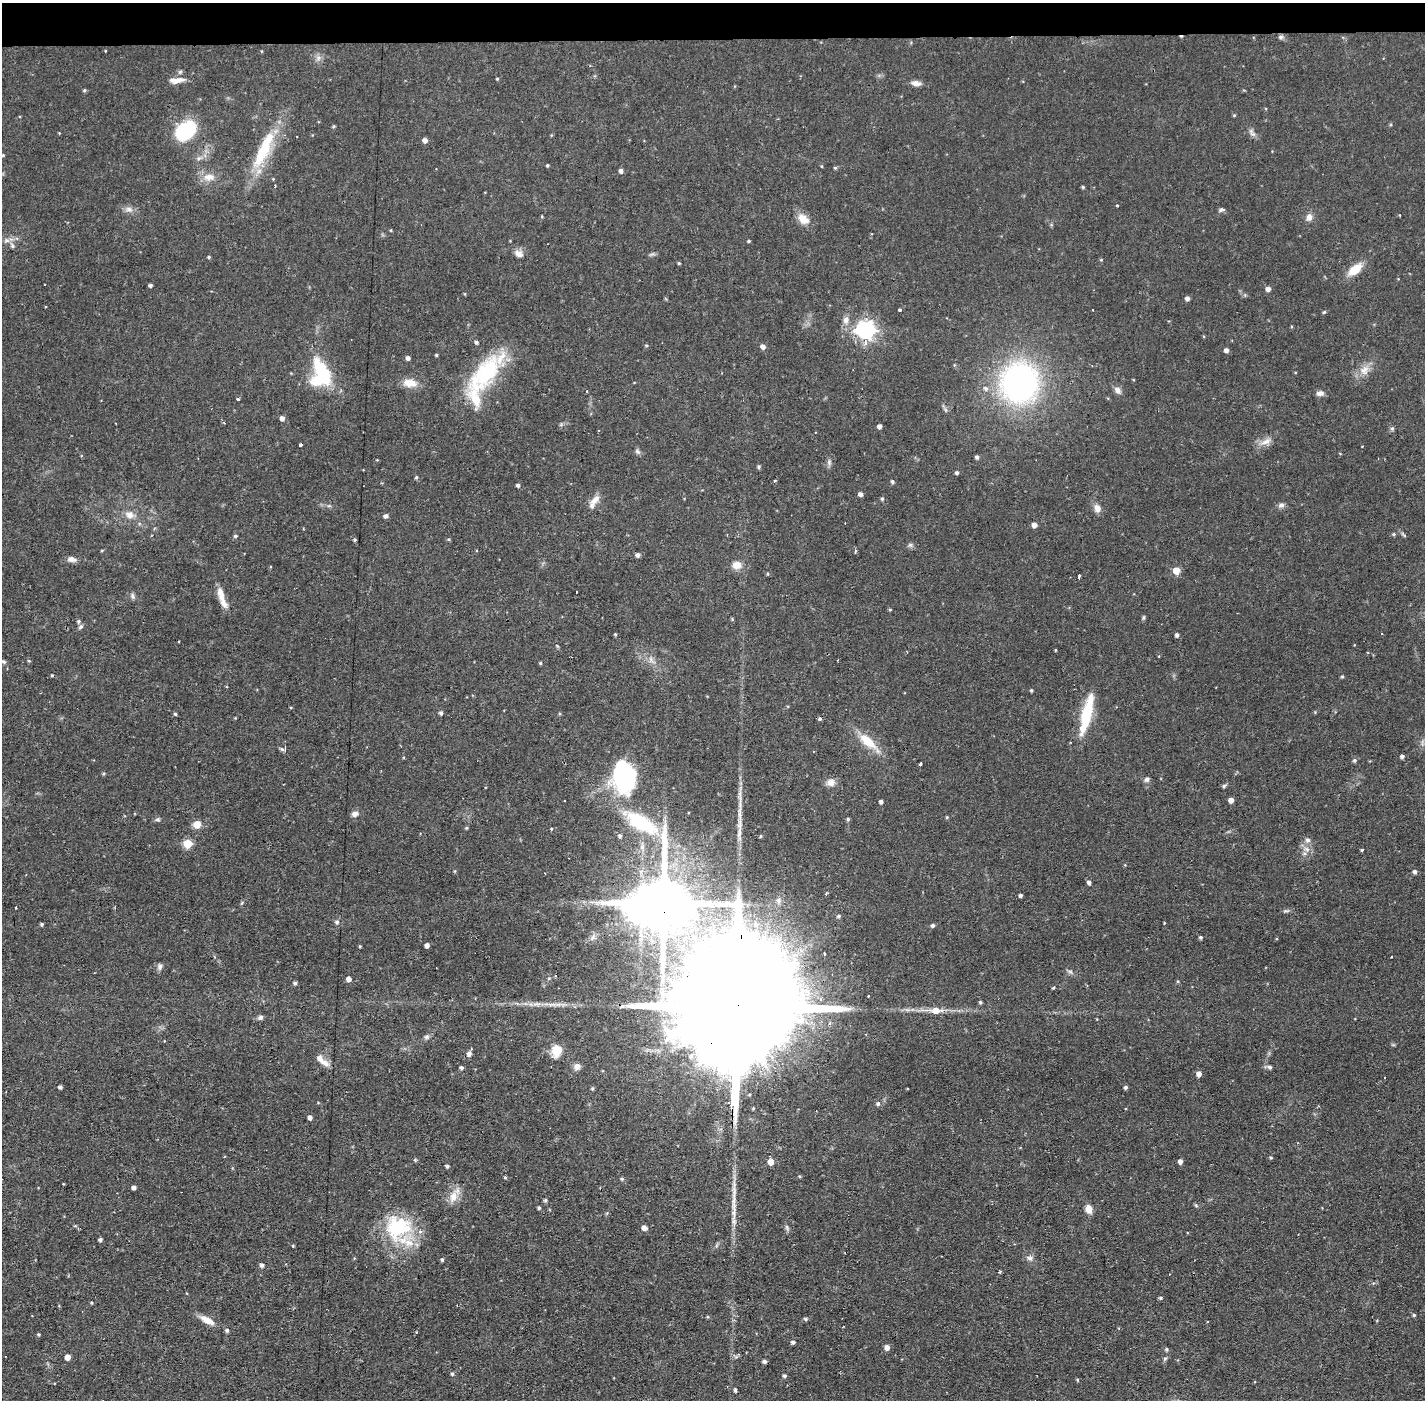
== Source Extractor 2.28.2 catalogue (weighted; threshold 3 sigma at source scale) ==
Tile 2 of 3 x 3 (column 2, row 1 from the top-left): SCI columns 1423-2845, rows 2848-4245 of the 4267 x 4298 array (HDU 1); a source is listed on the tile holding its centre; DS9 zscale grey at full resolution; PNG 1427 x 1402 px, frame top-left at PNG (2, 3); no overlay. Shown black and unused: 3% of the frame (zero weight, under 2 of 3 exposures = <1% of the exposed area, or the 3 px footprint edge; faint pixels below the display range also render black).
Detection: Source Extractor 2.28.2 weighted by HDU 2 'WHT'; one run over the whole footprint, this tile lists its part. Background 0.0566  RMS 0.006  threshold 0.027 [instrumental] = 3 sigma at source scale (4.5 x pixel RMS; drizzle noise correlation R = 1.50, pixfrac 1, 0.05/0.05 arcsec/px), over >= 5 px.
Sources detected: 234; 3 inside a brighter object's white glare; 11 cosmic-ray / hot-pixel residue — not listed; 8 inside a brighter listed object's ellipse — not listed separately; the other 212 listed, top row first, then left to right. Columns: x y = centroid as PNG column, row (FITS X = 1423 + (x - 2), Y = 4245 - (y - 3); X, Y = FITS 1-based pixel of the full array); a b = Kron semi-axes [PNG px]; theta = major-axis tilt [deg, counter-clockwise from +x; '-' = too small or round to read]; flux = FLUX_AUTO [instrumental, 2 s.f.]
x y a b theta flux
1281 37 7 5 1 1.4
318 58 7 6 - 2
497 79 4 3 - 0.54
177 80 23 7 7 5.1
916 83 11 6 -8 3.3
84 90 4 4 - 0.86
333 126 4 3 - 0.78
185 130 22 15 42 34
59 133 3 3 - 0.42
1252 133 14 6 -56 2.2
425 140 4 4 - 2.8
263 150 54 13 65 33
3 155 4 4 - 0.58
199 158 6 4 18 1.3
547 165 4 3 - 0.79
835 168 4 4 - 0.8
621 171 4 4 - 2.1
209 177 17 9 1 6.3
273 179 4 4 - 0.49
275 186 3 3 - 0.69
1083 187 4 4 - 0.76
1117 205 3 3 - 0.8
129 209 11 7 -7 2.8
1221 210 7 5 11 1.3
1309 217 9 7 65 3
803 219 17 11 -40 6.3
872 234 3 3 - 0.45
749 241 4 3 - 0.69
12 246 6 5 - 1.4
519 254 11 8 -31 3.3
209 257 4 3 - 0.8
1101 260 4 4 - 0.6
679 263 4 3 - 0.71
1355 269 14 8 39 13
150 285 4 3 - 1.5
1268 289 4 4 - 3
1187 298 4 4 - 2
899 310 3 3 - 2.6
1324 312 5 4 - 0.79
846 320 11 8 76 3.2
865 330 8 7 - 210
476 342 4 4 - 1.3
646 345 5 3 - 0.74
763 347 5 5 - 3.1
1226 350 4 4 - 2.2
436 355 3 3 - 0.83
408 358 4 4 - 2.1
1364 370 15 11 50 6.2
321 372 28 12 -63 36
485 373 57 23 52 56
410 383 17 10 -8 7.8
1019 383 33 32 - 170
986 388 7 6 - 1.9
1117 390 11 7 -50 2.6
1320 393 9 6 -1 2.4
238 399 3 3 - 1.4
282 418 4 4 - 2.8
879 426 4 4 - 2.6
1392 428 6 4 -18 0.86
1266 441 17 7 28 4.5
300 445 3 3 - 2.4
638 452 8 6 -56 1.5
977 457 4 4 - 1.5
829 462 8 6 72 1.6
759 467 4 4 - 0.99
957 473 4 4 - 1.4
416 477 4 3 - 0.8
775 480 3 3 - 1.2
892 482 5 4 - 1.2
518 485 4 4 - 1.3
860 494 4 4 - 2.6
882 499 5 4 - 0.98
595 500 17 8 45 4.9
1281 505 8 6 6 2
1097 508 11 8 -67 3.7
130 515 11 10 - 4.5
386 516 5 4 - 1.9
1034 525 4 4 - 3.8
1394 534 5 4 - 0.81
235 536 5 4 - 0.97
354 540 4 4 - 0.85
910 545 7 5 -44 1.3
102 550 5 3 - 0.51
638 555 4 4 - 1.9
72 559 11 7 -8 3
737 565 12 10 7 5.4
1176 571 5 5 - 8.9
767 574 5 3 - 0.62
1079 577 4 2 - 1.1
221 595 18 8 -75 6.8
132 596 7 5 -70 1.5
890 610 5 3 - 0.58
1143 618 7 4 83 0.84
732 619 4 4 - 0.61
80 627 7 6 - 1.3
615 634 4 3 - 0.69
1177 635 4 4 - 1.5
1055 650 4 3 - 0.48
651 660 10 6 -72 2.6
2 661 16 4 -8 2.2
29 661 4 4 - 0.59
540 663 4 4 - 0.74
52 675 4 3 - 0.61
1342 677 5 4 - 0.78
1031 690 4 3 - 0.82
441 713 5 4 - 1.4
175 714 4 4 - 0.88
1086 715 40 10 76 30
820 719 4 4 - 1.6
868 742 29 10 -42 15
282 749 8 4 -25 1.3
1402 756 4 4 - 1.7
1354 760 5 5 - 1.2
921 764 3 3 - 1.1
103 774 5 4 - 0.74
625 776 29 22 -85 76
1147 779 7 6 - 1.7
830 782 10 9 - 3.7
1224 786 6 5 - 0.94
564 800 2 2 - 0.57
1231 800 4 4 - 3.3
881 801 4 3 - 1.6
355 814 9 7 19 2.5
947 817 4 4 - 0.61
158 819 8 5 6 1.1
848 819 5 4 - 0.83
641 822 48 18 -30 45
197 824 6 5 - 11
466 828 4 4 - 0.68
551 828 3 3 - 0.84
620 836 5 5 - 1.3
1307 840 8 6 -3 1.7
187 844 5 5 - 22
1307 849 10 6 -27 3.1
1362 850 3 3 - 0.74
1415 872 5 4 - 1.7
1089 883 4 4 - 1.9
826 894 4 3 - 0.91
1020 895 4 3 - 1.3
779 900 9 7 69 2.1
664 903 39 12 -90 4800
1286 911 11 2 0 0.94
839 916 5 4 - 1.1
337 922 6 6 - 1.5
42 924 4 4 - 0.91
933 926 4 4 - 1.4
593 937 9 5 60 1.9
1201 937 4 4 - 1.1
427 945 4 4 - 2.5
360 946 4 3 - 0.53
1392 956 3 3 - 1.1
160 967 8 6 90 1.8
1070 971 7 4 -2 1.2
349 979 5 4 - 3
295 983 4 4 - 1.4
1053 988 3 3 - 0.88
980 1002 4 3 - 0.88
550 1004 23 4 -4 4.9
737 1010 98 22 87 51000
936 1010 12 6 -1 6.7
260 1017 7 5 19 1.7
427 1037 7 6 - 1.6
557 1050 14 10 83 8.7
469 1054 5 4 - 2.5
691 1056 8 7 - 2.3
322 1061 21 7 -39 4.9
577 1066 9 8 - 2.8
461 1067 4 3 - 1.4
1269 1067 6 5 - 1.5
1199 1074 5 4 - 3.5
60 1087 4 4 - 1.6
1125 1087 4 3 - 1.3
878 1104 5 5 - 1.5
310 1117 4 4 - 2.3
1271 1158 4 3 - 0.7
1180 1161 4 4 - 2.6
771 1162 6 5 - 6.1
447 1166 4 3 - 1.2
505 1177 4 4 - 0.71
622 1179 5 4 - 1
134 1187 4 3 - 2.1
453 1197 18 10 67 7.2
545 1200 5 4 - 1.1
1195 1205 5 3 - 0.8
539 1208 4 3 - 1
1088 1209 10 7 -71 4.7
607 1213 5 4 - 0.7
398 1227 35 30 16 43
644 1228 5 4 - 3.8
100 1240 4 3 - 1.4
293 1246 3 2 - 1.2
1029 1258 10 6 -22 2.2
442 1260 4 3 - 1.1
262 1265 4 4 - 2.1
1000 1272 4 3 - 0.71
1160 1298 5 4 - 0.83
91 1303 4 3 - 0.55
1414 1315 4 4 - 0.77
708 1317 4 4 - 0.65
805 1319 5 4 - 1.3
207 1320 19 7 -27 6.6
227 1330 5 5 - 1.3
39 1334 4 4 - 0.73
793 1342 4 4 - 1.6
887 1347 5 5 - 3.6
1167 1349 5 4 - 0.92
67 1357 5 4 - 5.4
764 1361 5 4 - 1.6
452 1374 5 4 - 0.86
784 1376 4 4 - 1.2
1077 1380 4 4 - 0.59
735 1390 5 4 - 1
Overlapping masked pixels (flux is a lower limit): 2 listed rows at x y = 664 903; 737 1010
Isophote crosses this tile's border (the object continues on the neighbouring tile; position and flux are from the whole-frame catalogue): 1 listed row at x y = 2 661